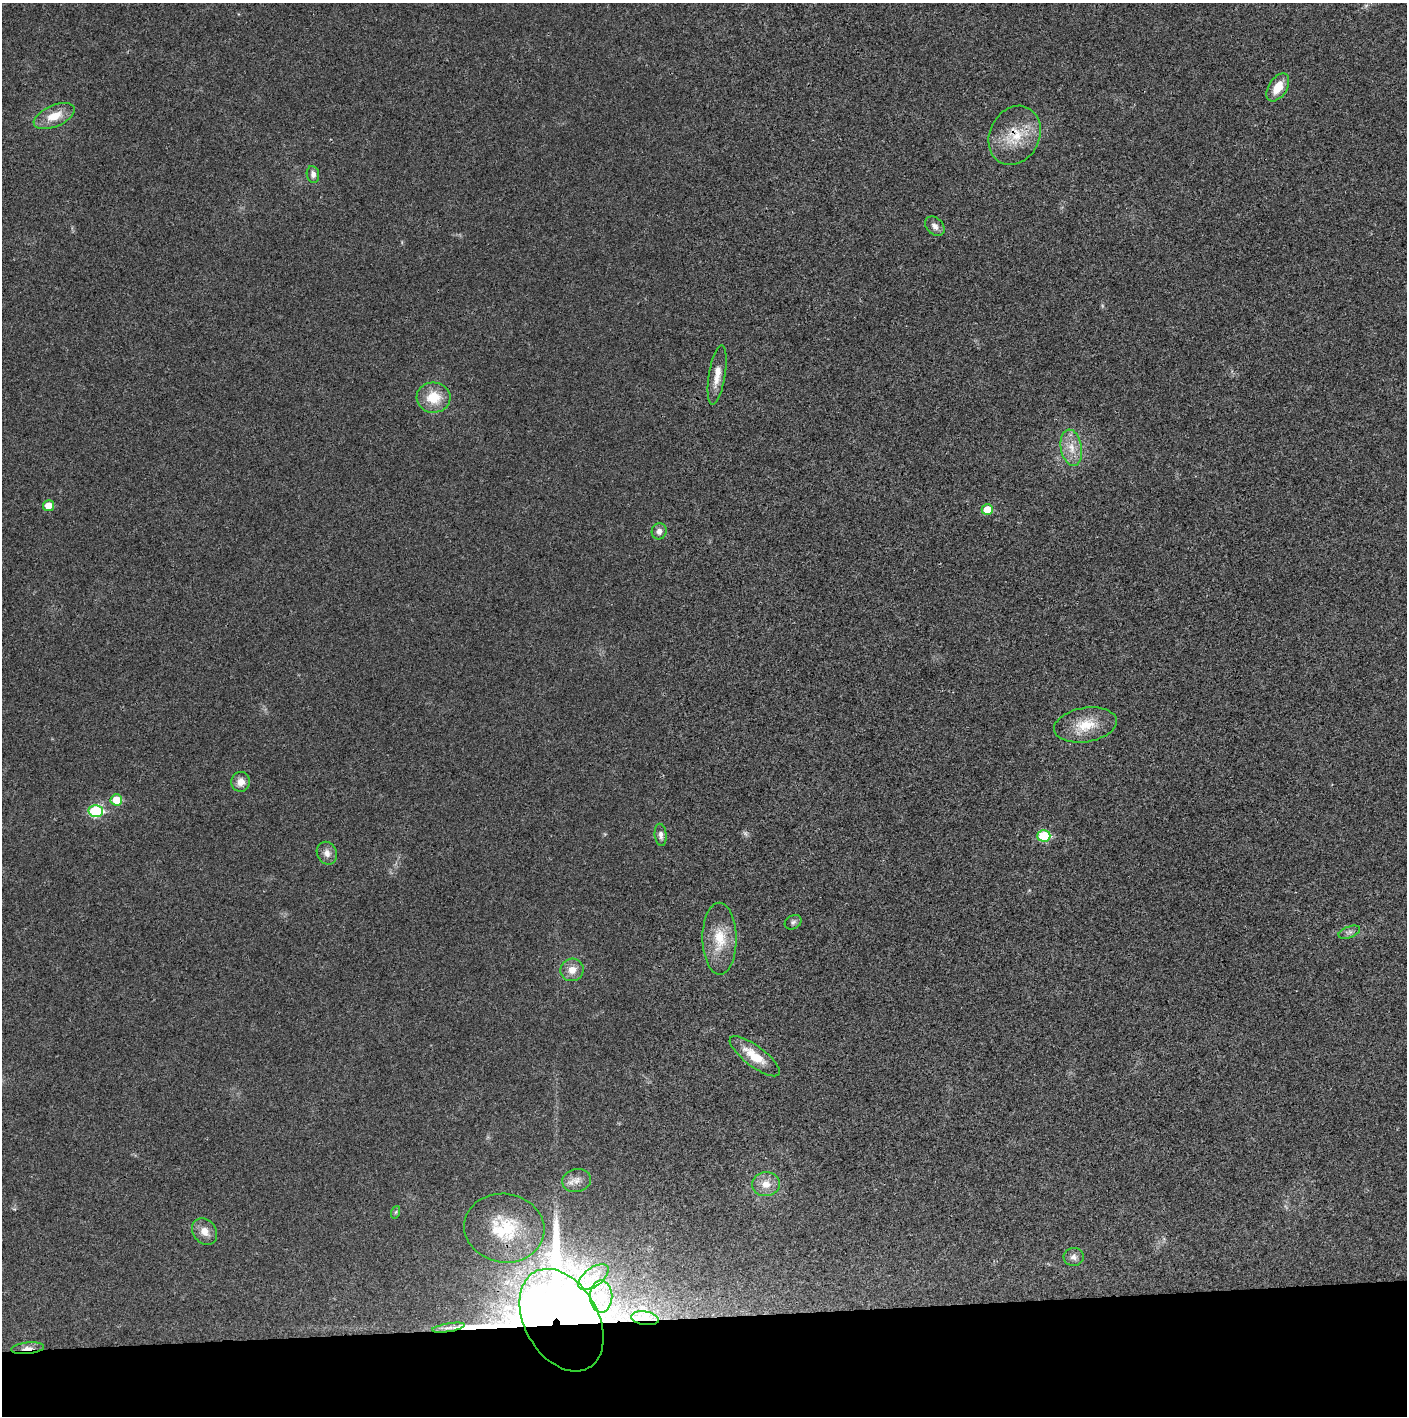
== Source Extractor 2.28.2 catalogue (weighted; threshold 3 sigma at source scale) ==
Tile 8 of 3 x 3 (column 2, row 3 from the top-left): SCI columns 1408-2812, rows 2-1415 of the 4218 x 4244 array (HDU 1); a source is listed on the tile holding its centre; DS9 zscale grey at full resolution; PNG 1409 x 1418 px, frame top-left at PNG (2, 3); each listed source drawn as its Kron ellipse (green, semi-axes under 4 px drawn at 4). Shown black and unused: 7% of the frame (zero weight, under 3 of 4 exposures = <1% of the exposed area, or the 3 px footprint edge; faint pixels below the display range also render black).
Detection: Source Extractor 2.28.2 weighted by HDU 2 'WHT'; one run over the whole footprint, this tile lists its part. Background 0.0196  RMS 0.0051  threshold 0.0229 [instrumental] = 3 sigma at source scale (4.5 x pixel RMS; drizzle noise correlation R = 1.50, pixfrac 1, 0.05/0.05 arcsec/px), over >= 5 px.
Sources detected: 37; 1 too faint to see at this stretch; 1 inside a brighter object's white glare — neither listed nor drawn; the other 35 listed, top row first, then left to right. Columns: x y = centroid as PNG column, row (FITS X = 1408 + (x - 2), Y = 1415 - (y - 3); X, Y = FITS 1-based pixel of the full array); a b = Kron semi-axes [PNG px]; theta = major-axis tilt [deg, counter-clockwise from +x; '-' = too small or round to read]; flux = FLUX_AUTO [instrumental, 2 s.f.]
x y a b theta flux
1278 87 15 9 57 8.9
54 116 22 10 23 9.3
1015 135 30 25 63 18
313 174 8 6 -81 2.4
935 226 11 8 -44 3
717 375 30 8 81 6.9
433 398 17 15 -3 13
1071 448 18 10 -80 7.5
48 506 5 5 - 7.2
987 510 5 5 - 12
659 531 8 7 - 2.7
1085 725 32 17 10 14
241 782 10 9 - 4.4
116 800 6 5 - 12
96 811 7 6 - 37
661 835 11 6 -84 2.3
1044 836 6 5 - 25
327 853 12 10 -65 3.4
793 922 9 6 31 1.4
1349 932 11 5 20 1.8
719 939 36 17 -90 16
572 970 11 11 - 5.1
755 1056 30 10 -37 12
576 1180 14 11 13 4.1
766 1184 14 12 6 5.8
396 1212 6 4 71 0.76
504 1228 40 34 -10 31
205 1231 14 11 -53 5
1074 1257 10 9 - 2.6
593 1277 17 9 37 6.8
601 1296 16 11 -89 7.5
645 1318 14 6 -8 4.3
561 1320 55 36 -60 900
448 1328 16 3 9 2.1
27 1348 16 6 6 3.2
Overlapping masked pixels (flux is a lower limit): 5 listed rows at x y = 1015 135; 504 1228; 645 1318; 561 1320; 27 1348